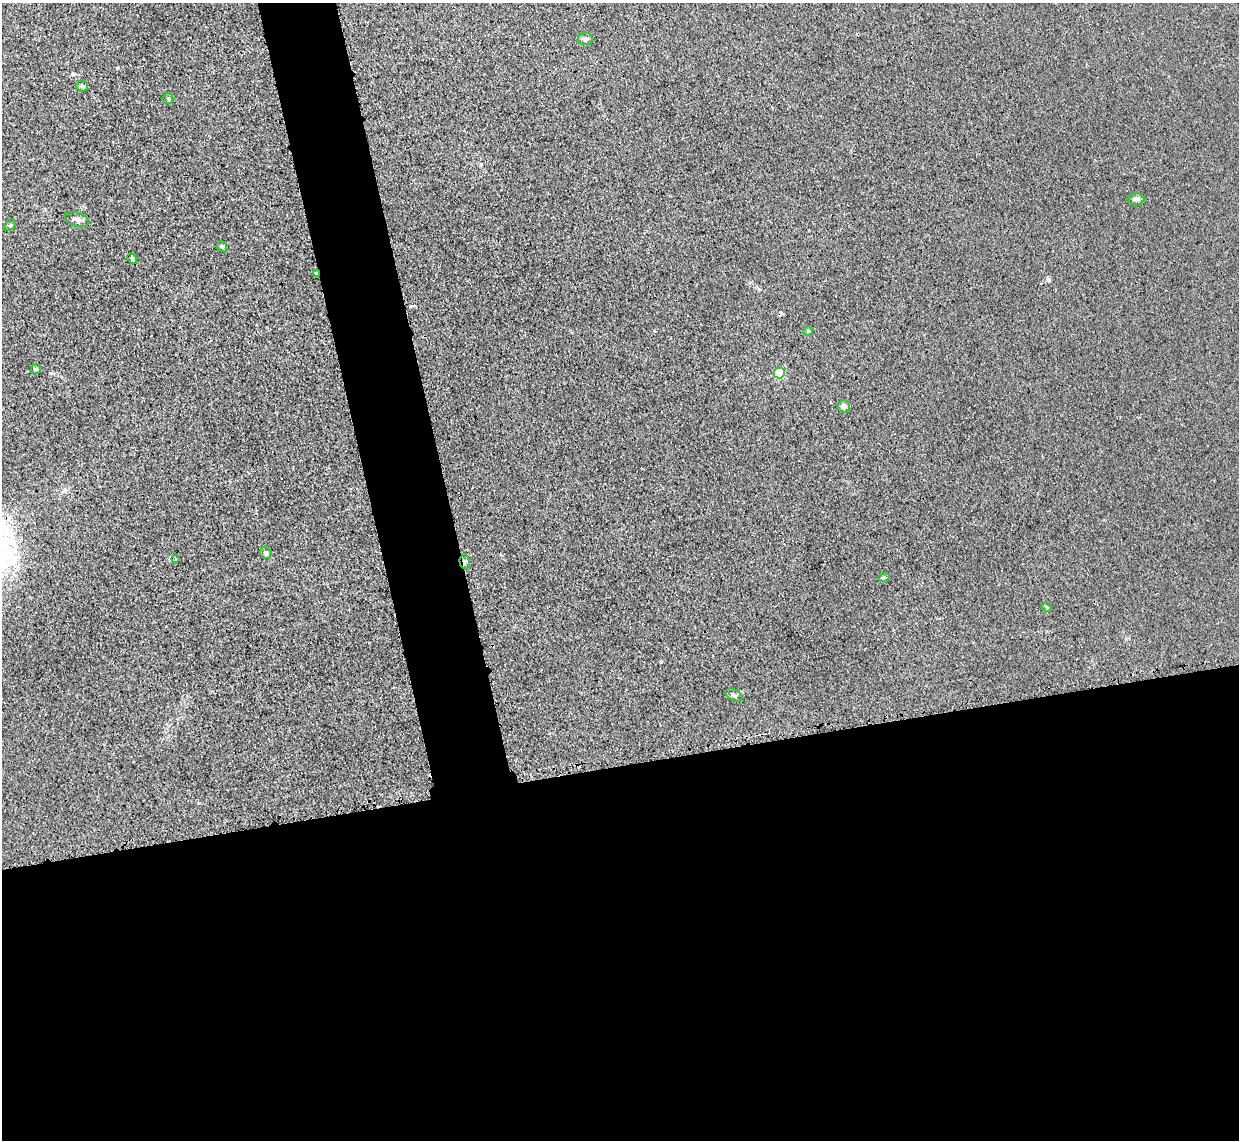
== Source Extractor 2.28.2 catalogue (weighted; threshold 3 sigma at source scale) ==
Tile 15 of 4 x 4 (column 3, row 4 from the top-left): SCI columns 2502-3738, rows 155-1292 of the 5002 x 4979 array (HDU 1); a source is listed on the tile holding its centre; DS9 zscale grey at full resolution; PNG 1241 x 1142 px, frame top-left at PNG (2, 3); each listed source drawn as its Kron ellipse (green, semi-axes under 4 px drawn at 4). Shown black and unused: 37% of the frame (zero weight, under 3 of 4 exposures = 3% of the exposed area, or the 3 px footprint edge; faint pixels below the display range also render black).
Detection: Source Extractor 2.28.2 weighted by HDU 2 'WHT'; one run over the whole footprint, this tile lists its part. Background 0.0232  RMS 0.004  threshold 0.018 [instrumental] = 3 sigma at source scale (4.5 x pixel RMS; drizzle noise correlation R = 1.50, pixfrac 1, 0.05/0.05 arcsec/px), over >= 5 px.
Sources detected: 19; all 19 listed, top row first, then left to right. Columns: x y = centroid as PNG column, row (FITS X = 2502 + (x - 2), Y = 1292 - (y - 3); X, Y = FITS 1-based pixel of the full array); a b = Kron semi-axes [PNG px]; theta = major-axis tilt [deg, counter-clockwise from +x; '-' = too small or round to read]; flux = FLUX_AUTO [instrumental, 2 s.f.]
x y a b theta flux
585 39 7 6 - 1.6
82 86 6 5 - 0.88
168 99 5 5 - 0.73
1136 199 8 6 3 1.4
77 220 12 7 -19 1.7
10 225 6 5 - 0.69
222 246 5 5 - 0.9
132 259 6 3 -64 0.59
316 273 3 3 - 3.6
808 331 5 4 - 0.5
36 369 5 5 - 0.55
779 373 6 5 - 34
844 406 6 6 - 1.9
266 553 6 5 - 1.4
176 559 3 2 - 0.45
465 562 7 5 -87 1.2
884 577 6 3 19 0.44
1047 607 5 4 - 0.47
734 695 9 5 -29 1.1
Overlapping masked pixels (flux is a lower limit): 2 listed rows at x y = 316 273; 465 562
Unlisted compact peaks at least as high as the median listed source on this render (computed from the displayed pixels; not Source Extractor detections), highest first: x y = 1048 280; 117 68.